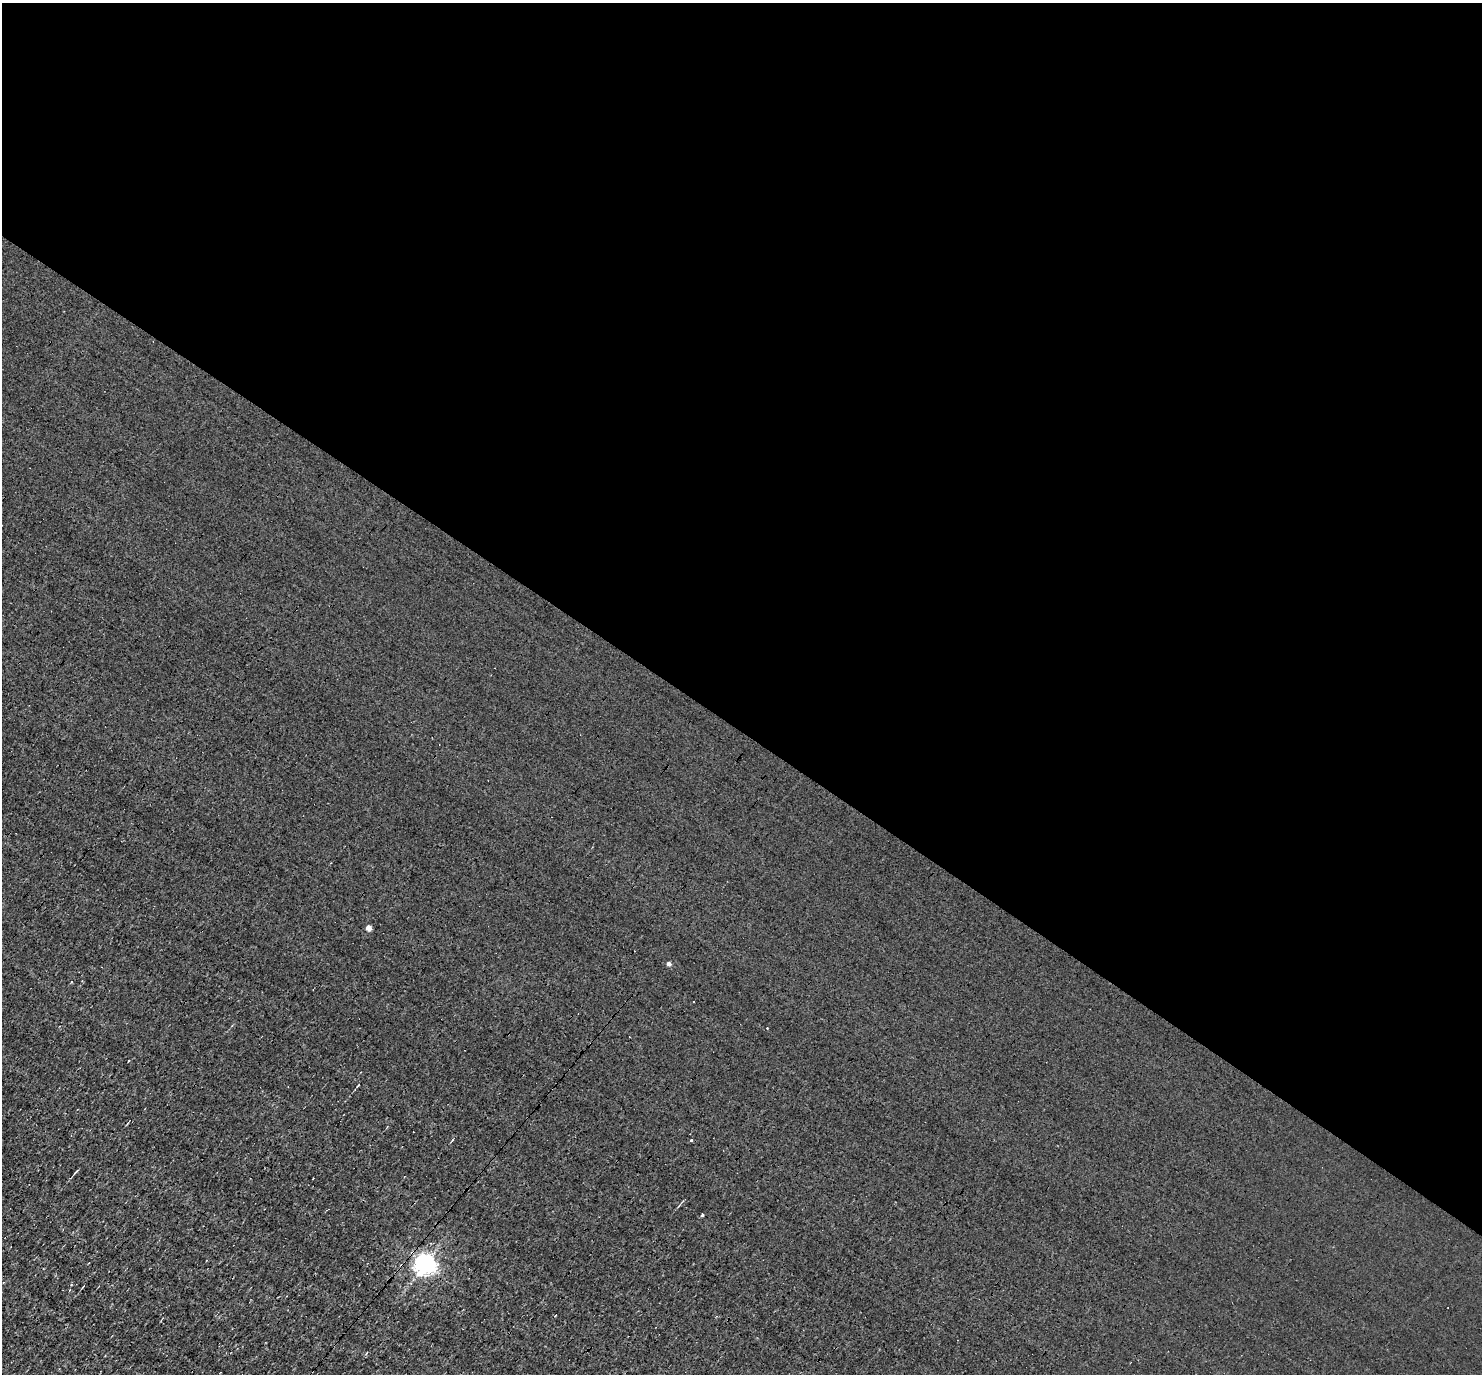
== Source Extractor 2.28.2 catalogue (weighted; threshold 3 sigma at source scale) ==
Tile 3 of 4 x 4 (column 3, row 1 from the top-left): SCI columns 2961-4440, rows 4262-5633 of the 5920 x 5922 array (HDU 1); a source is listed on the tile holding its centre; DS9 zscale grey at full resolution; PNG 1484 x 1376 px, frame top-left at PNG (2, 3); no overlay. Shown black and unused: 53% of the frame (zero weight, under 3 of 4 exposures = <1% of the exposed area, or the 3 px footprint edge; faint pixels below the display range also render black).
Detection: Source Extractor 2.28.2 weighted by HDU 2 'WHT'; one run over the whole footprint, this tile lists its part. Background 0.00285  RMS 0.048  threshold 0.216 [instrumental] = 3 sigma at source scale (4.5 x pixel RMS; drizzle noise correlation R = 1.50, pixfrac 1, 0.05/0.05 arcsec/px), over >= 5 px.
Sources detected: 11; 3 cosmic-ray / hot-pixel residue — not listed; the other 8 listed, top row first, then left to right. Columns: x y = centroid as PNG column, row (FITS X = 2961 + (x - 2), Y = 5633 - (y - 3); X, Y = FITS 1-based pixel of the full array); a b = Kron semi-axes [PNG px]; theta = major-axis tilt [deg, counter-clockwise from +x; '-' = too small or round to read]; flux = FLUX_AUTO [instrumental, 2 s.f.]
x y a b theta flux
368 928 4 4 - 47
669 964 4 4 - 17
767 1028 3 2 - 5.6
691 1140 3 3 - 28
76 1171 6 2 44 6.7
702 1215 4 3 - 14
425 1264 7 7 - 2800
83 1287 5 2 - 3.3
Overlapping masked pixels (flux is a lower limit): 1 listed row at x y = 425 1264